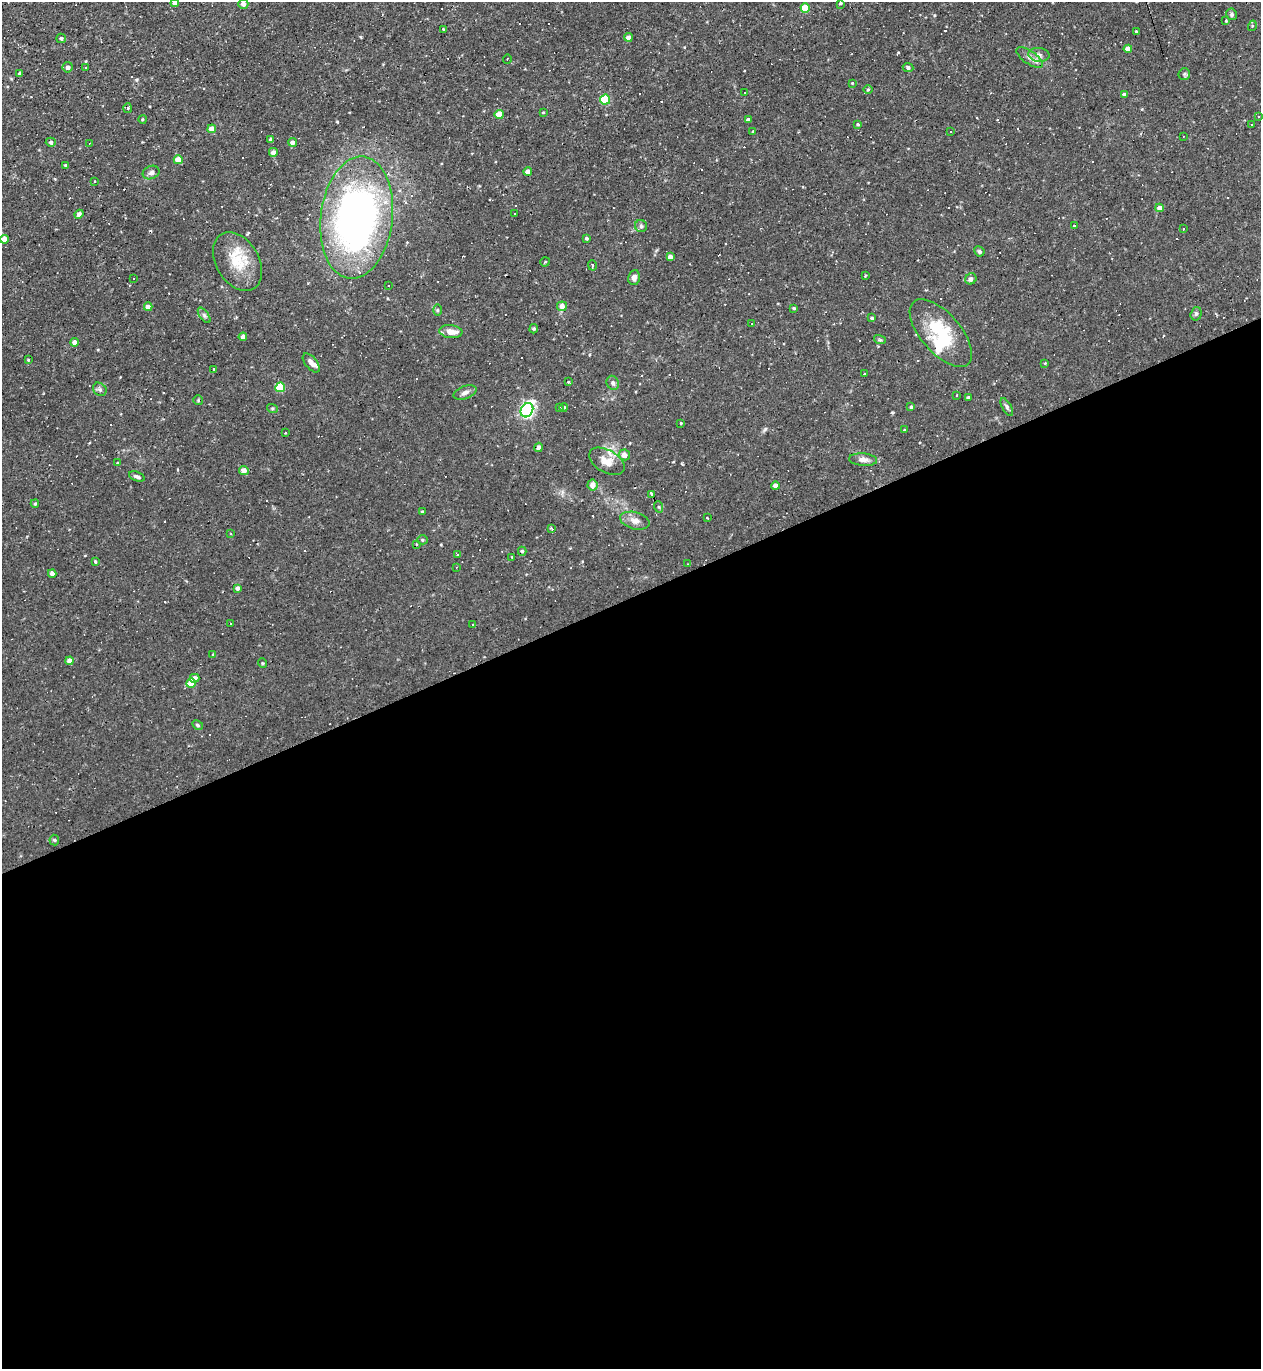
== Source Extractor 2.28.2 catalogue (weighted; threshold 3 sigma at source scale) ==
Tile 15 of 4 x 4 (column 3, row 4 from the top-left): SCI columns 2662-3920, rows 1-1367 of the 5452 x 5468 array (HDU 1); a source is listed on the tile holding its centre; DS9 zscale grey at full resolution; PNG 1263 x 1371 px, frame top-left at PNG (2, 2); each listed source drawn as its Kron ellipse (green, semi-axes under 4 px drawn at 4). Shown black and unused: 56% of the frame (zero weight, under 2 of 3 exposures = <1% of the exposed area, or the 3 px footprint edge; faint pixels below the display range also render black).
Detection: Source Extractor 2.28.2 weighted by HDU 2 'WHT'; one run over the whole footprint, this tile lists its part. Background 0.0324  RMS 0.0034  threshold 0.0155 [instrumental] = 3 sigma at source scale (4.5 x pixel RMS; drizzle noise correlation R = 1.50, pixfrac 1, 0.05/0.05 arcsec/px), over >= 5 px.
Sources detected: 187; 1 inside a brighter object's white glare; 46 cosmic-ray / hot-pixel residue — neither listed nor drawn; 2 inside a brighter listed object's ellipse — not listed separately; the other 138 listed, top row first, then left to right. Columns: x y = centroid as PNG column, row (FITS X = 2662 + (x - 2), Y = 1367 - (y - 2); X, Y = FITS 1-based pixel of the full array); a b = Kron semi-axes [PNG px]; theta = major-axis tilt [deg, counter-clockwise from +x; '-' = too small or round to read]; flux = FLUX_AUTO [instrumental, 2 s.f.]
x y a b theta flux
175 3 4 4 - 1.8
840 3 4 3 - 0.41
243 4 5 4 - 1.7
805 8 5 4 - 8.5
1231 14 6 5 - 0.66
1226 21 3 3 - 0.38
1252 26 5 3 - 0.31
444 30 3 3 - 0.81
1137 31 3 3 - 10
628 37 4 4 - 1.9
61 38 5 4 - 0.7
1128 49 4 4 - 2.7
1039 55 10 7 -6 1.5
1030 57 15 6 -35 1.9
507 59 5 3 - 0.26
68 67 5 5 - 1.1
908 67 5 4 - 0.82
86 68 3 3 - 0.25
20 73 4 3 - 0.76
1184 74 6 5 - 0.55
852 83 3 3 - 0.31
868 90 4 3 - 0.33
745 92 3 3 - 0.6
1124 94 4 3 - 0.87
605 100 5 5 - 16
128 108 5 3 - 0.39
543 112 4 2 - 0.23
499 115 4 4 - 5.6
1259 116 3 2 - 0.24
142 119 4 4 - 0.42
748 120 4 3 - 0.94
858 124 3 3 - 0.39
1252 125 3 2 - 0.32
212 129 4 4 - 3.3
753 131 4 3 - 0.39
950 132 2 2 - 0.23
1183 136 2 2 - 0.2
271 140 4 3 - 0.85
51 142 5 4 - 0.83
292 142 4 4 - 1.2
89 143 3 2 - 0.28
273 152 4 4 - 1.6
178 160 4 4 - 4.2
65 165 4 3 - 0.36
528 172 4 4 - 2.5
151 173 8 6 23 1.1
95 181 3 3 - 0.63
1160 208 4 4 - 2
514 213 2 2 - 0.2
79 214 4 4 - 1.3
357 218 61 36 83 150
641 226 6 6 - 0.72
1074 226 4 3 - 0.42
1184 229 3 2 - 0.37
586 238 3 3 - 0.54
4 239 4 4 - 2.6
979 251 5 4 - 0.63
670 257 4 4 - 1.5
238 262 32 21 -59 11
545 262 5 3 - 0.29
592 265 5 3 - 0.46
865 276 3 3 - 0.31
134 278 3 2 - 0.25
634 278 7 6 - 1.3
971 279 6 5 - 1.1
388 285 3 2 - 0.27
562 306 5 4 - 2.1
148 307 4 4 - 2.2
794 308 3 3 - 0.34
438 310 5 3 - 0.35
1196 314 7 5 73 0.71
204 315 9 4 -54 0.75
872 318 3 3 - 0.48
752 324 3 2 - 0.28
534 329 5 4 - 0.39
451 332 11 6 -7 3.2
941 333 41 20 -49 16
243 337 4 4 - 1.9
880 340 6 3 -17 0.42
75 342 4 4 - 2.2
28 360 3 2 - 0.24
311 363 11 6 -50 1.5
1045 363 3 3 - 0.25
213 369 3 3 - 3.4
865 373 3 2 - 0.4
568 382 3 3 - 0.33
613 383 7 6 - 0.93
280 387 5 5 - 12
100 389 7 6 - 0.78
465 392 12 6 21 1.4
957 395 3 2 - 0.22
968 398 4 3 - 0.77
198 400 5 5 - 0.35
559 407 3 3 - 0.32
564 407 4 4 - 0.51
911 407 3 3 - 0.46
1007 407 10 4 -60 0.72
272 408 5 3 - 0.4
527 410 7 6 - 71
681 424 3 3 - 4.2
904 430 3 3 - 0.3
285 433 3 2 - 0.32
539 447 4 4 - 1.6
624 455 5 5 - 2.3
863 460 14 6 -4 1.9
607 461 19 11 -30 3.6
118 463 3 3 - 0.33
244 470 5 4 - 2.2
137 476 8 4 -19 0.9
593 485 5 5 - 2.3
775 486 4 4 - 1.8
652 495 3 3 - 9.5
35 504 4 3 - 0.44
659 507 6 3 -71 0.42
423 511 3 2 - 0.46
707 518 3 2 - 0.29
635 521 15 8 -15 2.2
552 529 4 3 - 0.52
231 534 3 2 - 0.26
422 540 5 4 - 0.47
416 544 3 2 - 0.28
522 551 4 4 - 0.51
458 555 4 4 - 0.37
512 557 3 3 - 0.28
95 561 3 3 - 0.85
687 564 3 2 - 0.21
457 567 3 2 - 0.26
52 574 4 4 - 1.7
237 588 4 4 - 1.1
230 623 3 2 - 0.36
472 624 3 2 - 0.26
213 654 4 2 - 0.25
69 661 4 4 - 2.1
262 663 5 3 - 0.28
194 678 5 4 - 1.8
191 683 4 4 - 4.6
198 725 6 4 -28 0.52
54 840 5 5 - 0.42
Overlapping masked pixels (flux is a lower limit): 1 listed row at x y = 357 218
Isophote crosses this tile's border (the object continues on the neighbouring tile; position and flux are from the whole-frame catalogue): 1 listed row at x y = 175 3